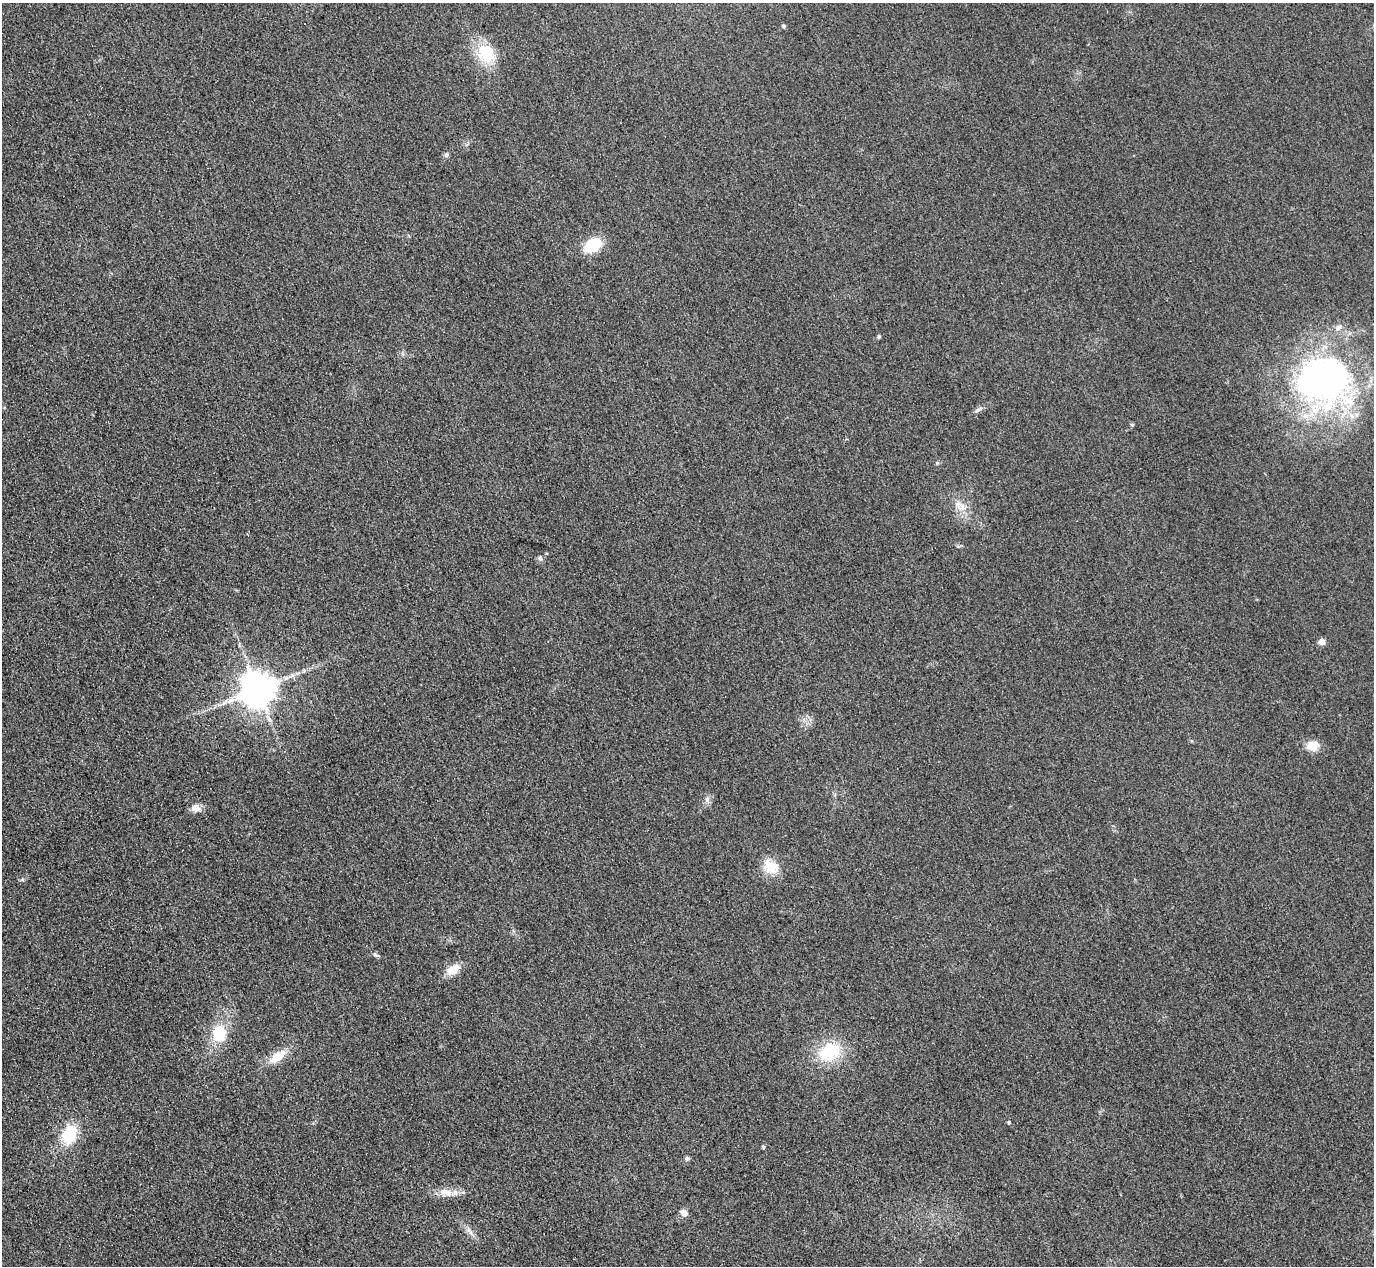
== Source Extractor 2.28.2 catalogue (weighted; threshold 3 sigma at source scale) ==
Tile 7 of 4 x 4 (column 3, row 2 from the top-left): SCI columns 2773-4144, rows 2833-4096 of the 5546 x 5533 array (HDU 1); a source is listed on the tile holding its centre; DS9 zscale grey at full resolution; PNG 1376 x 1268 px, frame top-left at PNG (2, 3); no overlay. Shown black and unused: <1% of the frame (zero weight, under 3 of 4 exposures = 3% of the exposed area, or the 3 px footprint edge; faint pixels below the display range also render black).
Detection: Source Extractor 2.28.2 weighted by HDU 2 'WHT'; one run over the whole footprint, this tile lists its part. Background 0.133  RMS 0.019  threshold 0.0847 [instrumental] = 3 sigma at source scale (4.5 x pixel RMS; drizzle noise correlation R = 1.50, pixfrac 1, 0.05/0.05 arcsec/px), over >= 5 px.
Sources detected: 29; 1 inside a brighter listed object's ellipse — not listed separately; the other 28 listed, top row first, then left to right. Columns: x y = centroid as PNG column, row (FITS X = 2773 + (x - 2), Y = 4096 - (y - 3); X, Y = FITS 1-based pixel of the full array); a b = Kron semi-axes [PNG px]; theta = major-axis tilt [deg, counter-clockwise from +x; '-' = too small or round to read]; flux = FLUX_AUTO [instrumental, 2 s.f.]
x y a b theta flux
783 26 5 5 - 3.4
486 54 27 21 -60 63
446 155 7 5 -47 3.6
593 245 13 9 31 88
879 337 4 4 - 3.1
1325 380 66 59 -4 620
979 409 11 3 29 4.4
1132 425 5 4 - 2.4
962 507 13 8 33 13
540 558 7 5 -22 4.1
1321 642 7 6 - 10
258 689 10 9 - 4600
1312 746 11 10 - 27
707 799 8 5 80 5.7
195 808 13 10 -23 13
771 867 23 15 -37 35
376 955 10 4 -20 3.9
453 970 14 9 30 28
219 1034 19 16 85 59
829 1051 25 18 24 85
278 1056 24 10 34 33
1009 1122 4 4 - 2.6
69 1135 18 13 67 76
763 1147 4 4 - 2.9
687 1158 6 5 - 3.6
446 1192 21 8 -4 20
684 1213 9 7 -45 9.6
469 1231 15 5 -58 8.8